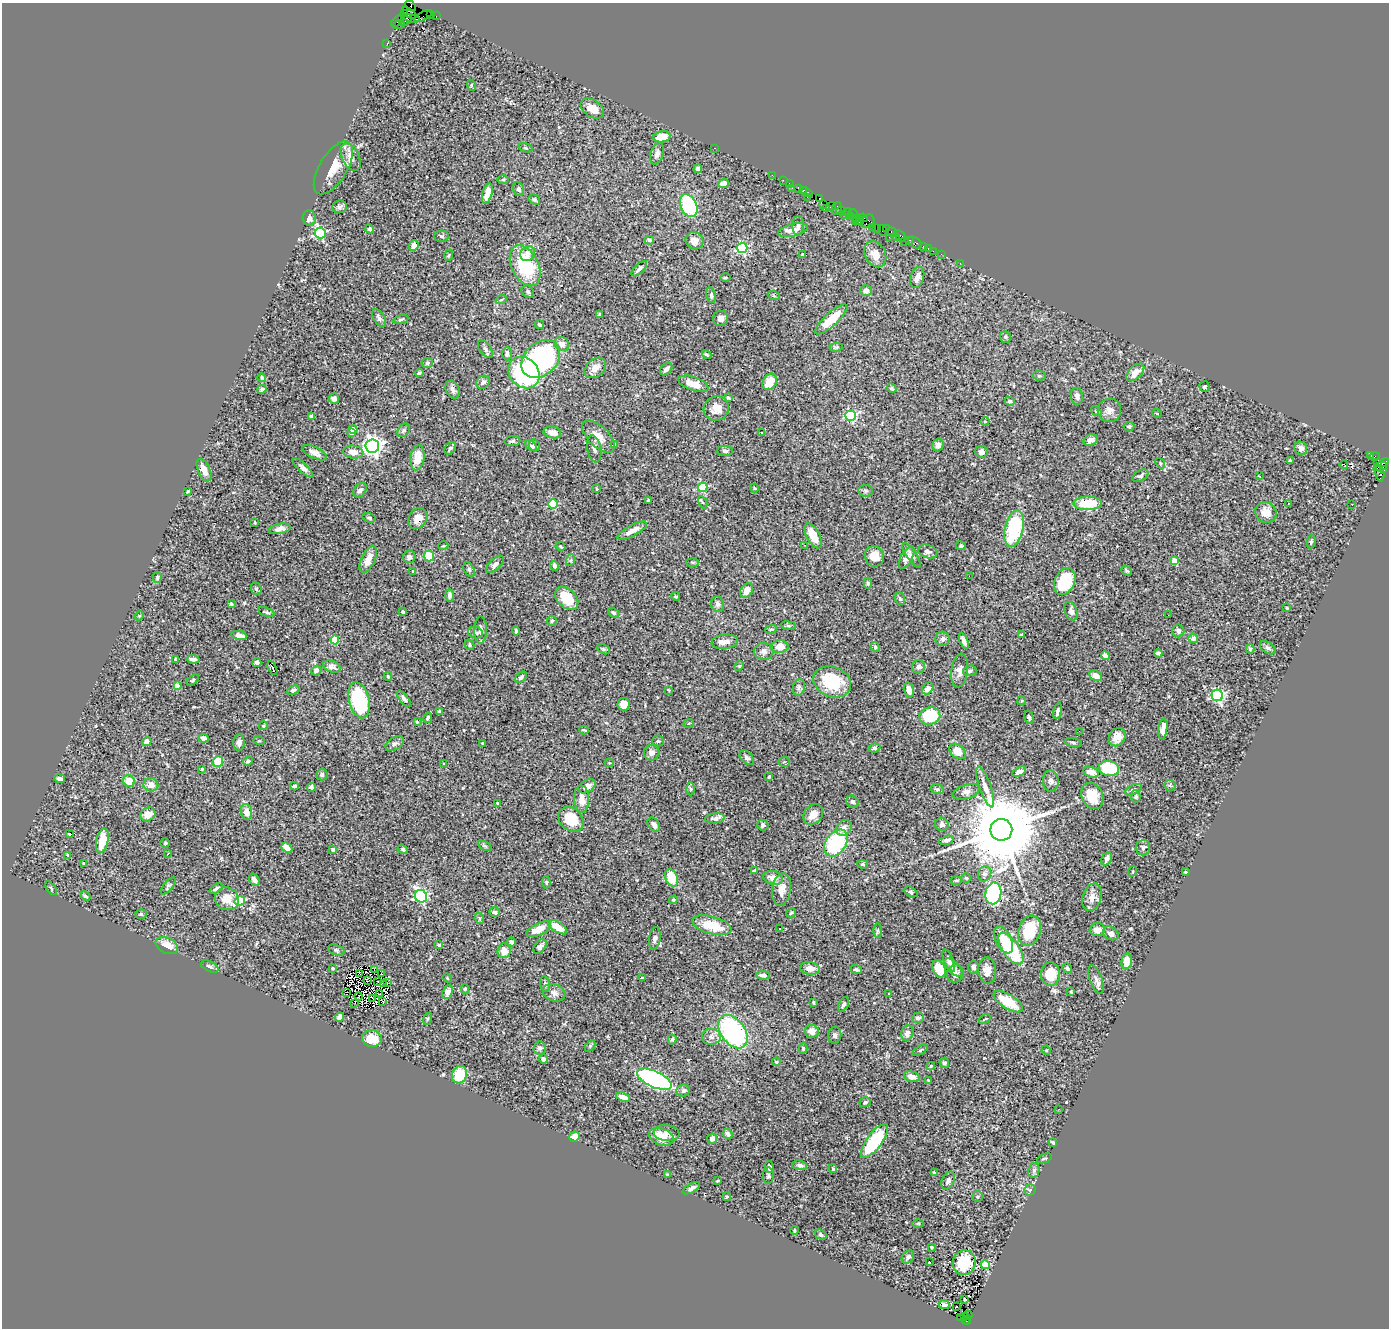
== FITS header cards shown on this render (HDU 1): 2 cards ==
NAXIS1  =                 1387
NAXIS2  =                 1326

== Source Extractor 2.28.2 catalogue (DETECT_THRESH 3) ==
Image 1387 x 1326 px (HDU 1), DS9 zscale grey, 1 PNG px = 1 image px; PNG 1391 x 1330 px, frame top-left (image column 1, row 1326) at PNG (2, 3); each listed source drawn as its Kron ellipse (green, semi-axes under 4 px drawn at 4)
Background 0.875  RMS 0.027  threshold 0.0815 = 3 sigma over >= 5 px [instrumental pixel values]
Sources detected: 498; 2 with non-positive FLUX_AUTO (blend fragments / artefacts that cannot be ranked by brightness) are neither listed nor drawn; the other 496 listed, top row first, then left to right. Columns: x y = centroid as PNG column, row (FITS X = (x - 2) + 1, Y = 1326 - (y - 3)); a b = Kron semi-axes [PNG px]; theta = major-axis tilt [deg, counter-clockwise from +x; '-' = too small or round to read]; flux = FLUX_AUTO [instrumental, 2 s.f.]
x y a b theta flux
410 6 6 3 -48 59
409 13 8 4 -39 550
404 14 3 2 - 25
430 14 2 2 - 20
423 16 10 3 29 25
436 16 2 2 - 8.5
412 18 8 3 -9 100
398 20 8 3 39 92
406 20 7 4 47 250
399 25 6 2 18 53
387 43 3 2 - 23
471 85 6 3 -72 1.9
592 108 13 8 -34 21
662 137 9 5 10 31
525 148 7 4 -19 2.1
715 148 3 2 - 50
657 154 11 6 72 8.9
351 157 15 8 -66 16
333 168 30 14 59 37
698 169 4 4 - 4.7
772 175 2 2 - 16
503 180 6 4 1 1.9
783 180 2 2 - 11
723 183 5 4 - 13
789 183 2 2 - 2
792 188 2 2 - 40
798 188 3 2 - 47
519 189 7 5 -73 4.2
803 190 3 3 - 29
806 192 7 3 -20 27
487 193 10 5 74 20
807 197 2 2 - 16
819 198 4 3 - 68
534 199 6 4 -32 3.2
823 205 2 2 - 63
689 206 12 8 -65 120
339 207 7 6 - 5.5
831 207 4 2 - 16
826 208 2 2 - 32
837 208 6 4 66 140
841 211 5 4 - 89
848 213 5 3 - 71
853 213 5 3 - 100
845 214 3 3 - 20
851 217 2 2 - 24
309 218 8 6 -75 9.7
856 218 2 2 - 67
863 218 4 3 - 51
860 220 4 2 - 45
855 221 4 3 - 63
868 221 7 6 - 150
798 226 10 6 89 5
873 227 2 2 - 22
877 228 2 2 - 25
370 229 4 4 - 3.5
886 229 3 2 - 42
793 230 15 6 13 12
882 230 5 3 - 55
892 232 5 4 - 93
320 233 5 5 - 210
442 236 7 5 -1 3.5
900 236 6 4 -42 150
889 237 2 2 - 18
896 237 3 3 - 38
649 240 5 3 - 2.9
909 240 3 3 - 43
694 241 9 8 - 11
905 242 2 2 - 300
915 243 7 4 -35 73
414 246 5 5 - 9.9
923 246 3 3 - 25
742 248 5 5 - 200
928 248 3 2 - 20
933 251 2 2 - 25
528 253 8 7 - 10
875 254 14 10 -63 21
941 254 2 2 - 6.5
449 255 6 3 70 2.1
803 255 3 3 - 2.3
960 263 2 2 - 15
525 266 22 13 -63 120
639 269 10 4 43 5.1
725 277 5 3 - 2.1
917 277 11 6 73 13
866 290 5 5 - 7.4
528 292 6 5 - 4.2
711 295 8 4 -80 3
774 296 6 4 -19 2.5
501 300 5 3 - 2.1
600 314 3 3 - 3
379 318 10 5 -58 5.5
721 318 8 7 - 7.2
401 319 8 3 18 3
831 319 21 6 42 41
539 325 5 3 - 3.2
1005 337 6 5 - 2.8
562 344 8 6 -33 11
836 347 7 4 8 2.5
485 349 10 5 -53 4.4
507 354 7 4 -89 4.5
707 355 5 3 - 2.9
541 359 22 16 43 370
427 363 5 5 - 3
595 368 12 9 40 14
666 369 7 5 45 5.7
1135 372 11 6 43 19
419 373 4 3 - 3.1
524 373 17 14 -45 210
1039 376 6 4 -6 2.5
262 378 4 4 - 2.5
483 382 7 6 - 6.9
770 382 9 6 58 27
693 384 16 7 -18 20
1204 387 5 5 - 5
892 388 5 4 - 3.5
262 389 5 3 - 3
452 390 9 6 -65 7.7
1077 396 8 6 -81 7.4
728 398 3 3 - 1.9
334 399 5 5 - 7.3
1010 401 5 4 - 3.7
716 409 13 12 - 18
1109 410 12 11 - 12
1096 411 6 3 -36 2
1157 413 4 3 - 1.2
312 416 4 3 - 9.2
851 416 5 5 - 240
985 421 4 3 - 1.7
1129 426 5 4 - 3.9
353 429 4 3 - 14
403 430 7 5 56 3.6
552 432 9 6 -12 11
761 432 3 2 - 3.4
352 433 4 4 - 17
599 436 20 10 -44 20
1091 440 7 5 23 6.9
512 441 8 5 7 3.4
535 445 6 5 - 3.7
614 445 4 3 - 2.2
938 445 7 5 74 6.2
372 446 7 6 - 1100
531 446 6 4 -38 4.3
450 448 7 5 46 3.7
1301 448 7 6 - 7.3
594 449 14 7 -79 7.8
725 451 8 5 -1 3.7
353 452 10 6 -6 14
981 452 6 6 - 10
315 453 13 5 -26 10
1371 455 4 3 - 110
1375 457 5 3 - 9.7
418 458 13 7 82 31
1290 461 4 3 - 3.8
1378 462 3 3 - 160
1160 463 6 4 -51 2.3
1383 463 5 3 - 130
1344 464 4 2 - 0.6
1380 466 7 4 20 570
303 468 13 4 -43 7.5
204 470 12 6 -65 17
1383 470 4 3 - 120
1380 473 8 4 -79 110
1140 476 8 5 30 5
1259 476 3 2 - 2.1
703 487 5 4 - 120
754 488 4 3 - 1.5
597 489 3 3 - 1.7
360 490 8 5 48 6.2
188 491 3 3 - 1.8
865 491 7 6 - 3.5
649 500 3 3 - 5.6
703 502 6 4 -64 1.9
1088 503 14 7 1 56
1288 503 2 2 - 1.2
553 504 5 4 - 90
1352 504 3 2 - 1.3
1266 512 11 10 - 19
369 518 7 4 -18 3.2
418 518 11 9 56 21
255 522 3 2 - 1.5
280 529 11 5 11 8.2
1014 529 18 9 77 140
632 531 16 5 28 17
813 536 14 6 -62 32
1311 542 6 4 79 3.1
804 545 3 2 - 1.1
443 546 5 3 - 1.6
560 546 5 3 - 1.6
961 546 5 4 - 3
928 551 10 6 -18 7.6
912 555 14 5 -56 6.4
429 556 5 5 - 55
874 556 10 9 - 21
409 557 6 6 - 7.9
907 558 12 5 61 8.3
368 559 14 6 66 19
571 560 6 4 71 2.4
1174 560 4 4 - 21
692 562 6 3 -1 2.2
495 564 11 5 43 6.3
555 566 5 3 - 5.5
469 569 8 5 -64 3.4
413 571 4 3 - 1.7
1126 571 6 4 -40 2.6
969 576 3 2 - 1.5
157 577 5 4 - 3
1065 581 14 10 64 88
868 583 5 4 - 2.9
256 589 7 5 -68 3.2
747 590 8 5 57 14
450 595 6 4 -88 6.9
676 596 4 3 - 2.1
567 598 13 9 -45 50
900 599 6 5 - 3.1
231 604 3 3 - 2.6
717 604 8 6 -78 6.8
1287 608 4 3 - 1.6
1071 611 9 6 -68 6.9
266 612 9 3 -19 3
403 612 4 3 - 2.6
613 613 6 4 -38 2.8
1168 615 2 2 - 1.1
139 616 5 4 - 1.7
552 621 5 4 - 3.6
788 626 7 4 -8 2.6
771 629 6 3 18 1.9
481 630 13 6 89 7.2
516 631 4 3 - 3.1
1178 631 6 6 - 6.5
475 632 7 5 -12 4.5
239 635 8 4 -10 12
1021 635 4 3 - 2.1
1193 638 5 4 - 6.6
943 639 7 7 - 5.4
335 640 4 4 - 63
964 641 8 4 -68 9.2
725 642 13 7 7 12
470 645 5 4 - 3
780 647 9 6 3 20
875 647 5 4 - 3.9
1268 648 8 5 -34 4.6
603 649 7 4 -27 3
1250 649 4 4 - 2.5
764 651 10 8 -2 8
1158 653 4 3 - 4.3
1105 656 4 4 - 7.5
193 659 6 3 -7 6.8
175 660 4 2 - 1.6
257 663 4 4 - 5.1
739 666 5 4 - 2
332 667 9 5 -19 11
918 667 7 6 - 5.7
272 668 7 3 -62 2.5
316 670 5 4 - 5.3
959 671 17 8 83 13
970 671 7 5 16 3.8
388 676 4 3 - 2.4
1095 676 6 5 - 14
521 677 7 4 45 5.3
193 680 7 3 36 2.4
832 682 19 15 -21 83
177 686 4 4 - 19
799 687 8 6 75 4.8
928 688 6 5 - 9.5
293 690 6 4 23 4.7
669 690 3 3 - 1.6
909 690 8 5 -76 16
1217 695 6 5 - 280
404 699 10 4 -51 5.6
359 700 18 10 -76 160
1022 701 4 3 - 2.2
623 704 6 6 - 14
439 711 3 3 - 2.7
1057 711 8 4 78 5
930 716 10 8 8 92
1029 717 7 4 -76 3.1
428 718 5 3 - 3
417 722 4 3 - 2
689 723 5 3 - 1.5
263 726 4 3 - 1.7
1163 729 10 4 82 16
584 730 5 2 - 2.1
1079 731 2 2 - 2.3
1117 737 9 8 - 16
203 738 5 4 - 6.2
259 741 6 3 -17 1.8
658 741 5 5 - 2.8
147 742 4 4 - 11
1073 742 9 3 -11 3.3
239 743 8 5 88 6.7
482 743 3 2 - 1.9
395 744 10 6 31 5.5
874 748 6 4 10 3.7
958 751 9 6 -36 22
652 753 7 7 - 8.9
747 758 9 5 -44 5.7
248 761 5 4 - 2.7
218 762 5 5 - 44
784 762 5 5 - 2.3
609 763 4 4 - 1.7
444 764 4 2 - 1.3
1109 768 10 7 -7 94
202 769 3 3 - 2.1
1019 772 7 4 26 9.3
1091 772 8 5 -16 19
322 774 6 5 - 4.2
769 777 4 3 - 2.4
60 779 5 3 - 5.1
129 781 6 5 - 27
1051 781 10 8 -87 6.5
151 785 7 6 - 14
1170 785 6 5 - 2.8
294 786 4 3 - 3.9
587 786 9 6 32 10
311 787 4 4 - 4.9
985 787 21 5 -71 14
690 789 6 4 -89 2.9
937 789 7 5 -17 3.9
1134 790 9 5 25 4.2
966 792 14 7 17 8.4
1092 796 14 10 -65 36
1136 796 6 5 - 3.4
582 799 14 7 -86 19
852 802 6 6 - 4.7
497 804 4 3 - 2.1
246 812 8 5 -81 16
148 814 8 6 31 19
813 814 11 9 47 18
715 818 10 5 5 6.5
571 819 14 11 -41 53
942 824 7 6 - 5.7
654 825 8 5 -52 7.2
763 825 5 5 - 4.2
844 828 9 7 45 10
1001 830 11 11 - 29000
69 834 3 2 - 2
946 840 7 4 15 4.4
102 841 12 6 78 28
165 843 5 5 - 2.6
836 843 15 10 55 150
485 846 7 4 -27 2.5
287 848 6 4 -41 16
1143 848 8 7 - 4.9
333 849 4 3 - 3
403 849 5 4 - 3.7
168 854 3 2 - 3
68 855 3 3 - 1.8
1107 859 7 5 63 7.4
83 863 3 2 - 1.2
862 864 5 4 - 2.5
755 870 4 2 - 2.3
1133 871 5 3 - 1.3
1186 872 4 3 - 2.1
985 874 8 6 68 6.5
672 878 9 6 -67 54
773 878 10 6 -12 14
966 878 4 4 - 2.5
254 880 7 4 -52 8.4
956 880 5 3 - 1.9
546 882 6 4 -86 2.5
168 886 10 4 51 3.9
51 888 8 4 -55 2.4
216 888 7 3 29 4
782 889 16 9 81 20
910 892 7 4 -28 3
993 893 11 8 81 210
86 896 5 3 - 2.7
421 896 6 6 - 280
1092 897 14 9 72 13
227 899 12 11 - 26
673 900 4 4 - 3
240 901 5 4 - 100
495 912 5 4 - 4.6
791 913 5 3 - 2.1
141 914 6 4 -1 2.6
479 918 6 4 -71 2.2
712 925 20 8 -15 49
558 927 10 5 -32 33
780 928 3 2 - 2.7
539 929 13 6 26 23
878 930 7 4 -89 2.9
1097 930 8 6 4 15
1029 931 15 11 71 70
1111 933 8 6 -30 9.4
655 938 11 5 80 8.3
1004 940 14 7 -64 28
511 942 4 3 - 5.1
439 945 3 3 - 3.1
167 946 12 7 -25 23
540 947 8 5 49 5.6
1011 949 18 8 -54 150
336 950 9 5 -16 3.4
504 951 7 6 - 18
949 960 12 4 -67 7.6
1127 961 8 5 81 17
210 967 9 5 -24 4.8
954 967 11 5 -46 6.6
973 967 6 5 - 5.1
333 968 4 3 - 3.1
810 968 10 6 -8 15
1067 968 5 4 - 4
374 969 3 2 - 150
939 969 9 6 -65 32
856 970 6 4 -19 3.5
987 970 13 9 -85 18
360 973 3 2 - 1.5
382 974 3 2 - 2.1
955 974 9 8 - 6.6
1050 974 12 9 -87 44
763 975 7 4 -4 6.1
642 977 3 2 - 1.3
447 978 4 3 - 1.6
367 980 3 2 - 0.55
1096 980 15 6 -71 8.5
378 982 2 2 - 1.8
387 983 2 2 - 1.7
384 984 3 2 - 1.9
545 984 8 5 -81 3.4
465 989 4 4 - 2.3
346 992 2 2 - 1.2
448 992 7 5 67 8.2
1071 992 3 2 - 1.6
554 993 11 8 -19 9.3
380 994 3 2 - 1
889 994 4 2 - 1.2
359 996 4 2 - 1.7
373 999 3 2 - 1.6
383 1001 4 2 - 3.1
1008 1001 16 7 -32 49
355 1003 2 2 - 0.11
814 1003 3 3 - 2.4
843 1004 8 5 65 5.2
339 1017 5 4 - 5.7
918 1018 6 5 - 4.8
427 1019 6 4 71 2.6
985 1019 6 2 33 1.9
812 1031 7 6 - 14
733 1032 19 12 -54 310
907 1033 8 6 77 8.4
835 1035 8 6 80 6.1
711 1037 9 8 - 10
372 1039 10 8 -10 37
672 1040 5 4 - 2.7
590 1046 6 4 46 2.5
540 1048 6 6 - 5.3
803 1048 5 4 - 3.2
920 1050 8 3 29 2.3
1046 1050 5 4 - 1.7
543 1059 5 4 - 4
776 1062 4 3 - 1.8
944 1063 5 5 - 4.1
931 1066 4 3 - 2.8
459 1075 9 7 64 56
912 1077 8 5 -16 16
654 1079 18 8 -24 440
928 1080 4 2 - 1.3
683 1090 7 6 - 5.5
623 1097 7 4 -21 12
865 1102 5 5 - 4.4
1059 1109 3 2 - 2.1
667 1133 13 8 -7 8.6
728 1134 5 4 - 6.1
574 1137 5 5 - 16
661 1137 13 8 -18 22
712 1139 5 5 - 12
874 1141 20 7 53 140
1052 1142 4 2 - 2.1
1044 1158 8 2 21 1.8
800 1165 7 5 -6 6.2
769 1167 6 4 -73 10
833 1169 4 3 - 3
1034 1170 8 5 80 3.8
934 1172 3 3 - 2.3
667 1175 3 3 - 2
768 1176 8 5 89 3.8
717 1181 4 2 - 1.8
948 1181 9 6 64 5.6
691 1188 9 4 29 5.8
1030 1190 5 5 - 3.2
977 1196 5 5 - 2.9
727 1197 4 4 - 2.6
918 1223 6 3 0 1.7
794 1230 4 3 - 1.9
821 1235 6 4 -32 3.4
931 1247 4 3 - 2.4
908 1257 7 5 52 5.5
929 1262 3 2 - 1.9
964 1263 12 11 - 56
986 1265 4 4 - 59
965 1299 3 2 - 1.9
944 1305 5 4 - 6.6
956 1307 2 2 - 1.9
968 1315 4 2 - 12
964 1316 4 3 - 3
961 1318 3 2 - 37
967 1320 4 3 - 150
At the frame edge (FLAGS 8, measured only in part): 1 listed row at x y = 410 6
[2 non-positive-flux detections neither listed nor drawn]